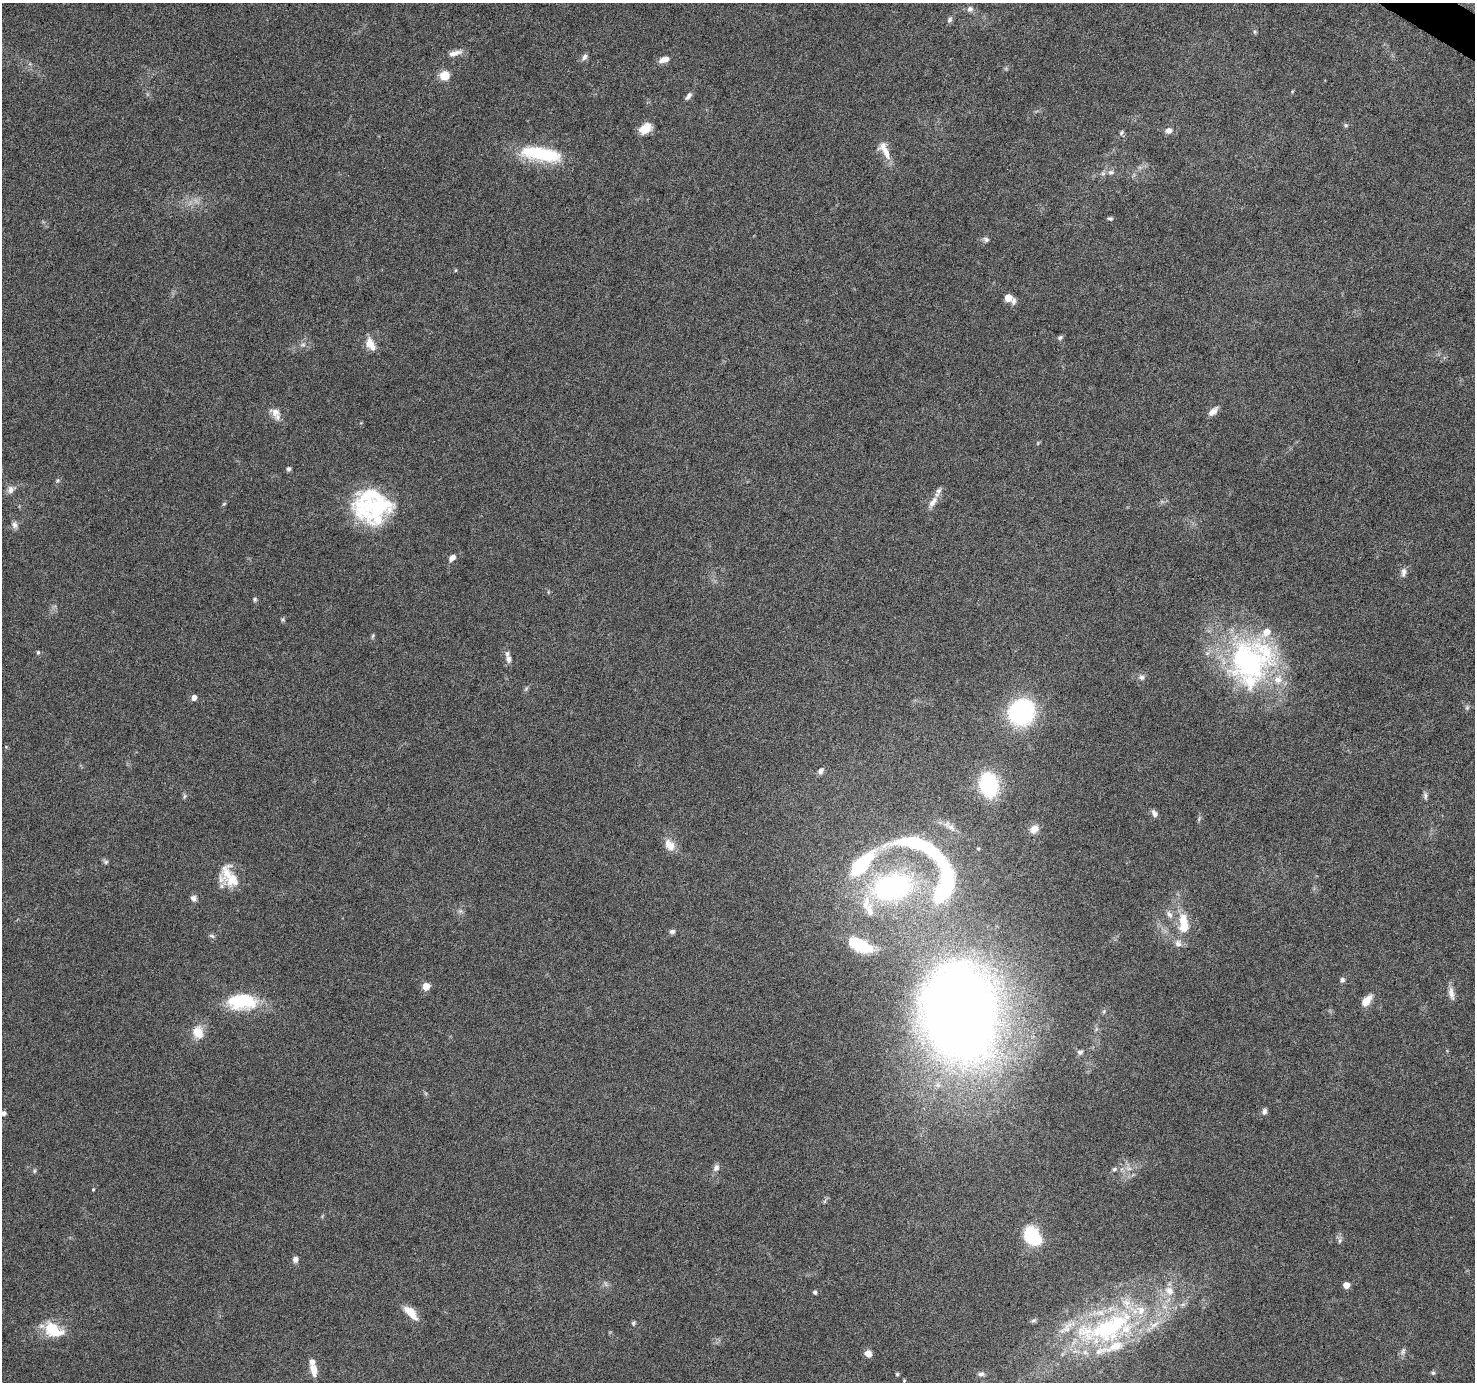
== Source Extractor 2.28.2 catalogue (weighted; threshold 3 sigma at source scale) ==
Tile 10 of 4 x 4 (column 2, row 3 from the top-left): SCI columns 1480-2952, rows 1635-3014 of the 5898 x 5963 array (HDU 1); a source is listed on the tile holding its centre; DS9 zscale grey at full resolution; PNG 1477 x 1384 px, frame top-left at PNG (2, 3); no overlay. Shown black and unused: <1% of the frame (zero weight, under 6 of 12 exposures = <1% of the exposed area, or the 3 px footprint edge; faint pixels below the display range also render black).
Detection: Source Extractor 2.28.2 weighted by HDU 2 'WHT'; one run over the whole footprint, this tile lists its part. Background 0.053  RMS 0.0026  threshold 0.0106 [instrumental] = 3 sigma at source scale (4.09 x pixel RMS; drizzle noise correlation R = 1.36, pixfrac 0.8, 0.0396/0.0396 arcsec/px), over >= 5 px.
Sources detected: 119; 2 inside a brighter object's white glare — not listed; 19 inside a brighter listed object's ellipse — not listed separately; the other 98 listed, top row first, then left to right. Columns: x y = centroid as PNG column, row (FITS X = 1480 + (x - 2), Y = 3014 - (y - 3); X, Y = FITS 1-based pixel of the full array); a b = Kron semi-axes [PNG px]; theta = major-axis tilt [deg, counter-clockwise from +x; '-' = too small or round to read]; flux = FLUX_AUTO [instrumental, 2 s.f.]
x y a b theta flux
970 9 9 8 - 0.92
950 20 8 6 62 0.63
1255 32 6 4 -71 0.33
455 53 21 7 15 1.7
585 57 9 6 56 0.86
664 60 12 6 17 1.8
444 75 10 9 - 3.5
688 96 11 5 50 0.85
1346 125 6 5 - 0.42
645 129 13 9 34 3.9
1169 131 8 7 - 1.2
1121 133 7 4 60 0.4
884 150 27 11 -62 3.3
540 154 50 17 -8 15
1111 172 8 5 9 0.72
1110 218 6 4 -8 0.44
986 239 8 6 -28 0.63
456 270 5 3 - 0.24
1008 298 7 5 -30 4.7
1060 337 7 5 48 0.47
370 344 16 9 -61 2.9
303 345 9 4 8 0.61
1213 411 13 6 42 1.6
275 412 15 11 -28 2.1
289 469 6 5 - 0.56
57 480 7 5 70 0.42
11 490 11 9 56 1.3
933 502 18 8 58 2
366 507 40 36 44 19
14 525 10 8 -78 0.98
452 558 8 5 46 1.4
1403 572 12 6 84 1
255 599 5 5 - 0.41
283 619 6 6 - 0.4
373 636 7 4 70 0.35
38 652 5 5 - 0.4
509 659 11 8 -79 1.2
1248 661 65 53 -68 50
1142 677 8 7 - 0.82
526 689 6 5 - 0.4
194 698 5 4 - 1.7
1467 708 7 6 - 0.5
1021 712 21 20 - 39
6 747 4 4 - 0.23
821 771 9 6 56 0.84
989 785 21 15 -79 22
184 796 7 4 71 0.43
1425 796 10 5 -85 0.7
1154 813 9 6 -58 0.99
950 826 23 7 -38 1.9
1034 829 11 8 46 2.1
669 845 15 10 -49 2.9
919 845 61 16 -25 33
978 849 4 3 - 0.32
106 862 7 6 - 0.47
860 864 32 12 44 20
228 877 28 18 -59 6.4
892 887 44 28 13 42
943 889 41 15 72 29
193 898 8 7 - 0.94
460 911 6 6 - 0.53
1169 914 12 7 -51 1.2
1184 924 26 11 -85 6.6
672 931 7 6 - 0.64
212 936 8 5 -19 0.52
858 944 19 9 -27 14
1342 980 7 6 - 0.62
426 986 5 5 - 5.7
1451 993 18 7 -80 1.6
243 998 43 19 -35 9.8
1366 1001 13 7 50 3.2
960 1014 84 60 -82 330
198 1032 15 12 -76 4.1
1080 1052 8 6 32 0.67
1264 1112 9 6 65 0.79
4 1113 4 4 - 0.98
716 1168 11 8 58 0.99
1114 1169 6 5 - 0.43
1129 1169 7 4 0 0.66
34 1171 6 4 89 0.33
93 1189 4 4 - 0.24
1032 1236 18 13 -58 14
1340 1240 8 5 83 0.62
295 1259 7 6 - 1.1
1346 1285 5 4 - 3
815 1292 5 4 - 0.55
411 1313 20 8 -46 3.7
1033 1320 7 6 - 0.5
633 1323 6 5 - 0.43
1107 1328 93 36 19 53
53 1330 23 14 -30 8
1403 1351 10 6 75 0.78
868 1354 8 7 - 1.6
314 1370 15 7 -76 2.4
1433 1373 6 5 - 0.39
897 1374 4 4 - 0.36
981 1374 8 7 - 0.93
904 1381 4 4 - 0.24
Isophote crosses this tile's border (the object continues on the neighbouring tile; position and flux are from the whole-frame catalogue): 2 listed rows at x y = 4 1113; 1107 1328